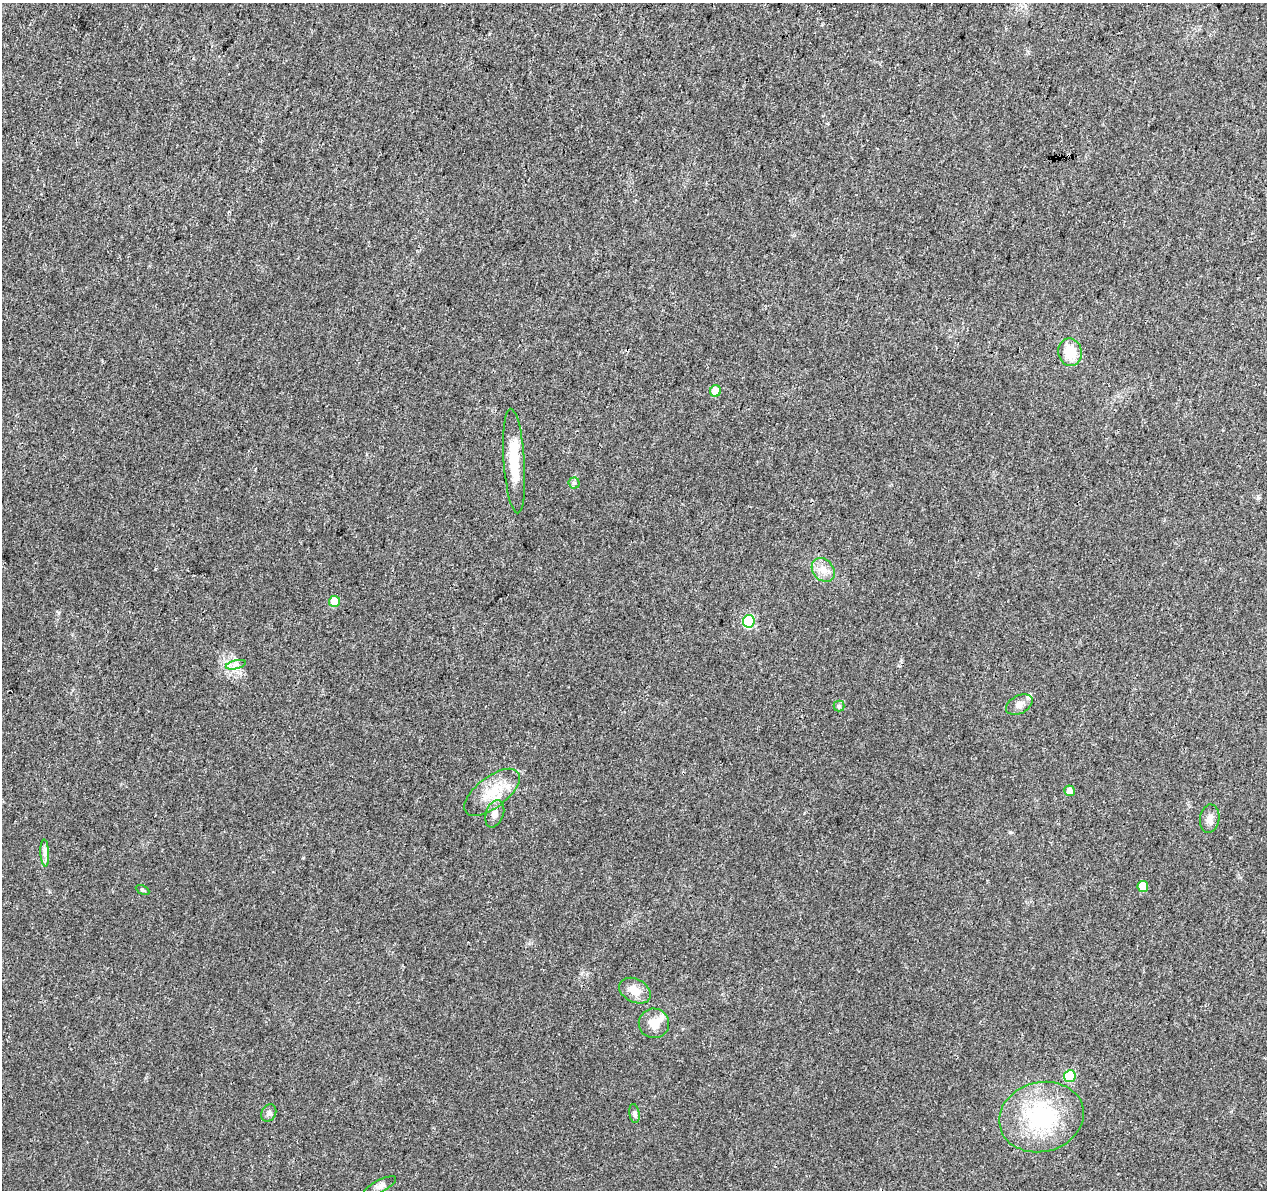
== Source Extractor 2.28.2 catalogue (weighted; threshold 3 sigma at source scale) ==
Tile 10 of 4 x 4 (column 2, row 3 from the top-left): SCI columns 1266-2530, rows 1415-2602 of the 5076 x 5262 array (HDU 1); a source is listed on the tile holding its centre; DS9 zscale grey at full resolution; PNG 1269 x 1192 px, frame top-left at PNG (2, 3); each listed source drawn as its Kron ellipse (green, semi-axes under 4 px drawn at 4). Shown black and unused: <1% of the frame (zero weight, under 3 of 4 exposures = <1% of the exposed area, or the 3 px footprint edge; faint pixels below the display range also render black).
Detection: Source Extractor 2.28.2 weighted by HDU 2 'WHT'; one run over the whole footprint, this tile lists its part. Background 0.0223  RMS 0.003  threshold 0.0135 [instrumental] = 3 sigma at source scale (4.5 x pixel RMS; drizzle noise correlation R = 1.50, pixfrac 1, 0.0396/0.0396 arcsec/px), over >= 5 px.
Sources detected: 28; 1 inside a brighter object's white glare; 1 cosmic-ray / hot-pixel residue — neither listed nor drawn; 2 inside a brighter listed object's ellipse — not listed separately; the other 24 listed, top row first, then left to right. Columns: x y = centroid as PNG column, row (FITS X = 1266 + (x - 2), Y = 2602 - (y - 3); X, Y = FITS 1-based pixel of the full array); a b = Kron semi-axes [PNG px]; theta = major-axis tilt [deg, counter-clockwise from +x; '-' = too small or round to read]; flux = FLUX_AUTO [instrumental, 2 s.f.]
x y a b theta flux
1070 352 14 11 -80 6.7
715 391 6 5 - 4.1
514 461 52 10 -86 9.3
574 483 5 5 - 0.55
823 570 13 10 -49 2.7
335 601 5 5 - 5.9
749 621 6 6 - 23
236 665 10 4 13 1
1019 704 14 9 29 1.9
839 706 5 5 - 0.54
1070 791 5 5 - 2
492 792 33 15 38 8.4
495 814 14 9 70 1.9
1210 819 14 9 81 2
45 853 13 4 -87 1.3
1143 886 5 5 - 4.7
143 890 7 4 -27 0.45
635 991 17 11 -28 3.7
654 1023 15 14 - 4
1070 1076 6 6 - 14
269 1113 9 7 62 0.94
634 1114 10 5 -81 0.79
1041 1117 43 35 14 29
380 1186 18 6 27 1.3
Unlisted compact peaks at least as high as the median listed source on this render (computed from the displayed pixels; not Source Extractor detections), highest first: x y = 1010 832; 58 613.